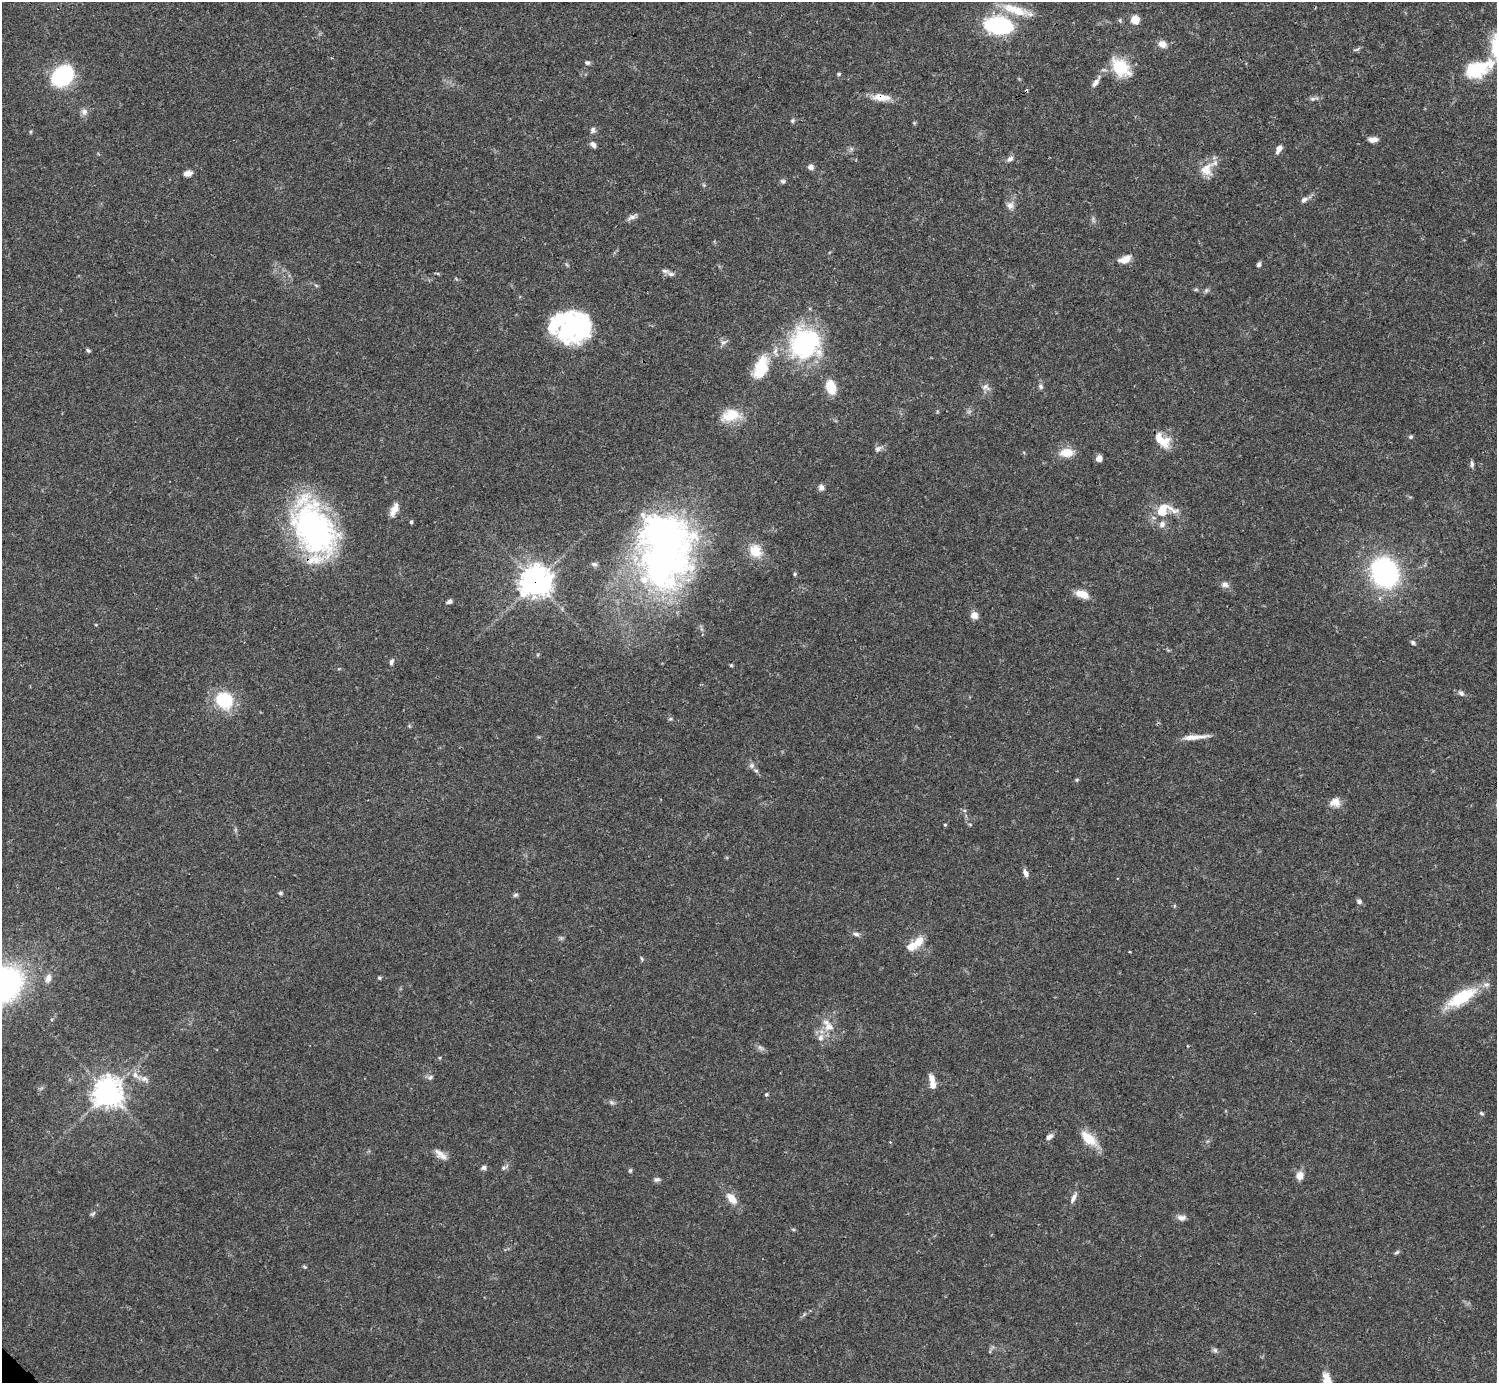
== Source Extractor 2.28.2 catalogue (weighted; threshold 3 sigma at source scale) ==
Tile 10 of 4 x 4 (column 2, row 3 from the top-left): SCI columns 1495-2989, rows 1539-2919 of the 5982 x 5981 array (HDU 1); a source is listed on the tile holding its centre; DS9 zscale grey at full resolution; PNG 1499 x 1385 px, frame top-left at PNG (2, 2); no overlay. Shown black and unused: <1% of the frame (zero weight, under 3 of 4 exposures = <1% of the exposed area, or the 3 px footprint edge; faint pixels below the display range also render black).
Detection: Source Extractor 2.28.2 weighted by HDU 2 'WHT'; one run over the whole footprint, this tile lists its part. Background 0.041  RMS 0.0027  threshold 0.012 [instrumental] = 3 sigma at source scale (4.5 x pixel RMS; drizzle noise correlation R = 1.50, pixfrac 1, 0.05/0.05 arcsec/px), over >= 5 px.
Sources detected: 130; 4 inside a brighter object's white glare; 1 cosmic-ray / hot-pixel residue — not listed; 10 inside a brighter listed object's ellipse — not listed separately; the other 115 listed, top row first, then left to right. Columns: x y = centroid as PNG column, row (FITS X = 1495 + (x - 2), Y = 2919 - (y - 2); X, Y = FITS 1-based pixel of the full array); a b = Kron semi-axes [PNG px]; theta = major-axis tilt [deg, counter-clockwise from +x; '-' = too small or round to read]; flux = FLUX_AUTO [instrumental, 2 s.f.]
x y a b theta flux
1015 10 38 11 -17 6.7
1135 20 7 7 - 4.3
998 25 20 12 -7 37
1162 44 10 9 - 1.9
587 63 7 5 -11 0.63
1120 67 27 17 -43 9.1
1474 70 19 17 -76 9
839 74 5 4 - 0.39
63 75 15 12 45 35
1096 82 15 6 55 1.6
880 97 20 11 -4 3.5
1313 99 13 5 11 0.84
84 112 9 8 - 1.2
792 120 6 5 - 0.44
914 123 5 4 - 0.3
593 130 8 7 - 0.83
30 132 5 3 - 0.3
1373 140 10 6 4 1.6
593 145 9 6 -53 0.9
1279 149 11 6 62 1.5
1010 159 8 6 29 0.97
811 167 7 7 - 1
1206 170 19 16 75 4.1
188 173 9 6 13 1.7
783 181 7 6 - 0.56
1304 200 10 7 32 1
1010 205 10 9 - 1.5
632 217 13 6 21 1.1
1125 259 16 8 20 2.5
1259 264 6 5 - 0.64
665 271 12 5 -10 0.89
316 285 6 3 -20 0.34
1196 289 6 4 1 0.37
1206 290 7 5 69 0.54
570 326 44 20 82 19
723 342 10 7 26 1.1
805 343 37 36 - 34
88 351 7 4 -47 0.44
761 367 30 16 69 8.9
1040 386 7 5 -47 0.65
831 387 14 9 -72 6.1
986 387 11 9 -22 1.3
731 415 24 15 16 6.3
1411 437 5 5 - 0.45
1164 441 18 16 -36 4.5
878 449 10 7 36 0.96
1066 452 16 10 4 4.2
1099 459 6 5 - 1.9
1472 464 9 4 -90 0.67
821 487 8 7 - 0.96
1163 508 33 10 -11 4.8
394 509 15 7 66 2.6
411 522 5 4 - 0.37
1162 524 10 7 53 1.2
314 529 59 35 -66 71
663 549 85 57 89 130
755 551 16 14 -66 5.1
594 564 8 5 -17 0.63
1384 573 20 17 -65 60
795 574 5 4 - 0.36
535 582 11 10 - 300
1225 584 10 8 -25 1.2
1082 594 15 8 -20 3.2
449 601 7 5 34 0.68
974 615 8 7 - 1.8
1413 643 6 5 - 0.59
391 662 8 5 70 0.74
731 665 5 4 - 0.3
1461 693 9 6 -32 0.85
224 700 18 16 -39 14
670 719 6 5 - 0.46
1195 737 34 5 5 2.8
752 766 8 7 - 0.88
1077 780 5 3 - 0.29
1335 802 14 11 6 2.3
970 824 6 3 -19 0.29
945 825 5 3 - 0.22
1025 873 9 5 -61 1.3
280 893 6 4 0 0.49
515 895 8 5 27 0.51
1359 901 7 6 - 0.69
856 934 8 5 -9 0.81
561 938 5 5 - 0.46
918 942 16 10 60 3.5
1130 952 3 2 - 0.22
642 959 6 3 -71 0.32
48 978 10 7 72 1.7
379 978 4 4 - 0.39
1461 997 39 15 30 12
829 1027 13 11 -32 2.9
821 1038 10 8 73 1.6
761 1048 10 5 -27 0.83
136 1075 16 7 -34 2.2
430 1077 7 5 45 0.62
932 1079 11 7 -66 2
108 1093 9 9 - 350
766 1094 5 4 - 0.42
612 1102 8 5 -20 0.66
1482 1113 6 4 -38 0.45
1049 1137 9 6 38 1.2
1089 1138 24 12 -40 5.2
890 1142 3 3 - 0.21
440 1153 15 9 -28 2
504 1167 12 5 29 0.8
484 1168 7 6 - 0.79
630 1170 6 4 69 0.39
1300 1176 9 8 - 2.3
656 1179 9 6 19 0.68
1073 1198 16 5 64 1.2
732 1199 15 8 -49 3.3
93 1214 9 4 38 0.48
1182 1218 12 7 1 1.3
1397 1252 7 4 30 0.46
305 1267 6 4 -34 0.33
1215 1350 6 6 - 0.61
Overlapping masked pixels (flux is a lower limit): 3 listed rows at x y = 880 97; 314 529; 535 582